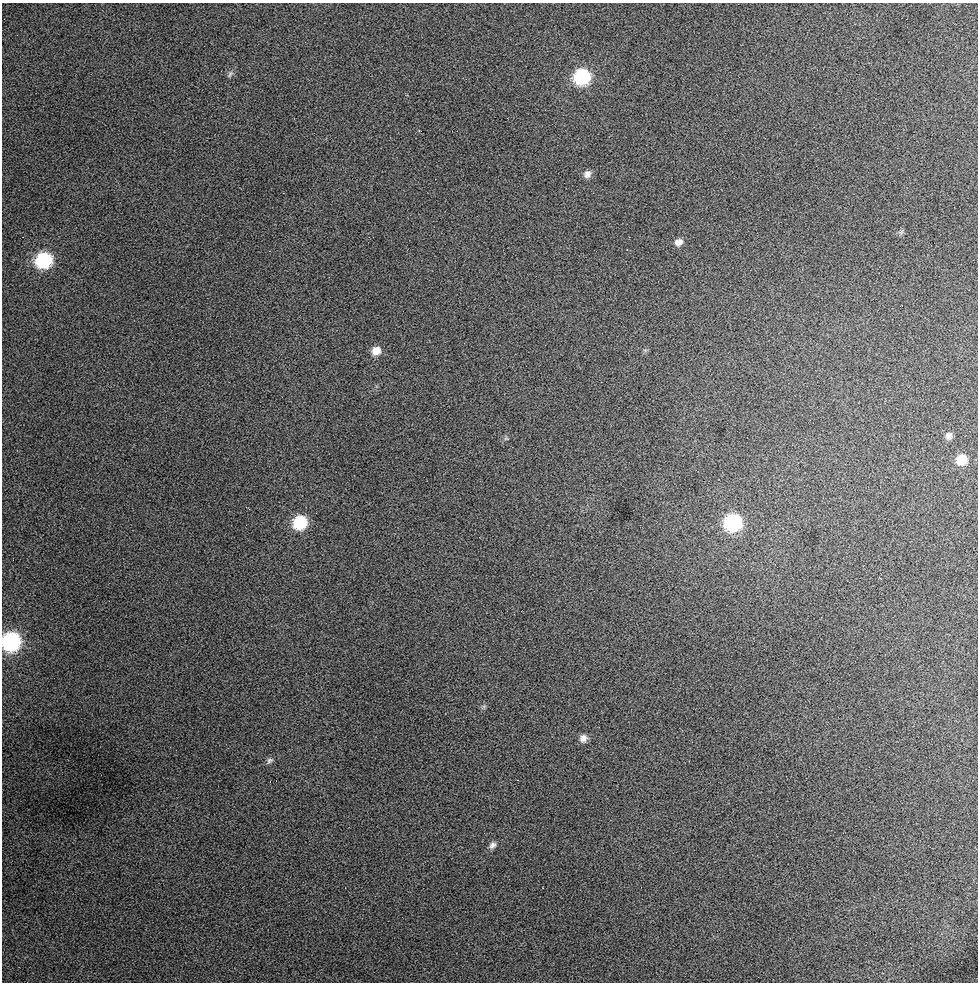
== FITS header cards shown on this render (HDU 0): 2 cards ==
NAXIS1  =                  976 / Axis length
NAXIS2  =                  980 / Axis length

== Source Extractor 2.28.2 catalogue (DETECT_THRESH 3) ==
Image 976 x 980 px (HDU 0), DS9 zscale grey, 1 PNG px = 1 image px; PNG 980 x 984 px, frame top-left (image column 1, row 980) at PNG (2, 3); no overlay
Background 342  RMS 5.2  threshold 15.6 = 3 sigma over >= 5 px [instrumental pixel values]
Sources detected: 17; all 17 listed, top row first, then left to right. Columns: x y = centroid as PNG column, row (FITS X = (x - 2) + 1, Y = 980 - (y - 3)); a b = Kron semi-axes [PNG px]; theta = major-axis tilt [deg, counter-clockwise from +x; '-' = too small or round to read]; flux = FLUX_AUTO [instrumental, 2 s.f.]
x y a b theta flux
230 74 10 6 64 970
582 77 10 10 - 40000
587 174 10 8 57 1700
901 232 7 5 46 740
678 242 9 7 25 2200
44 260 11 10 - 39000
376 351 10 9 - 3700
949 436 9 8 - 1700
506 438 6 4 0 500
962 460 10 10 - 6700
300 523 11 10 - 21000
733 523 11 10 - 53000
11 642 11 10 - 78000
483 707 8 4 45 640
583 738 9 8 - 2100
269 760 9 7 41 1000
493 845 10 7 53 1500
At the frame edge (FLAGS 8, measured only in part): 1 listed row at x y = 11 642